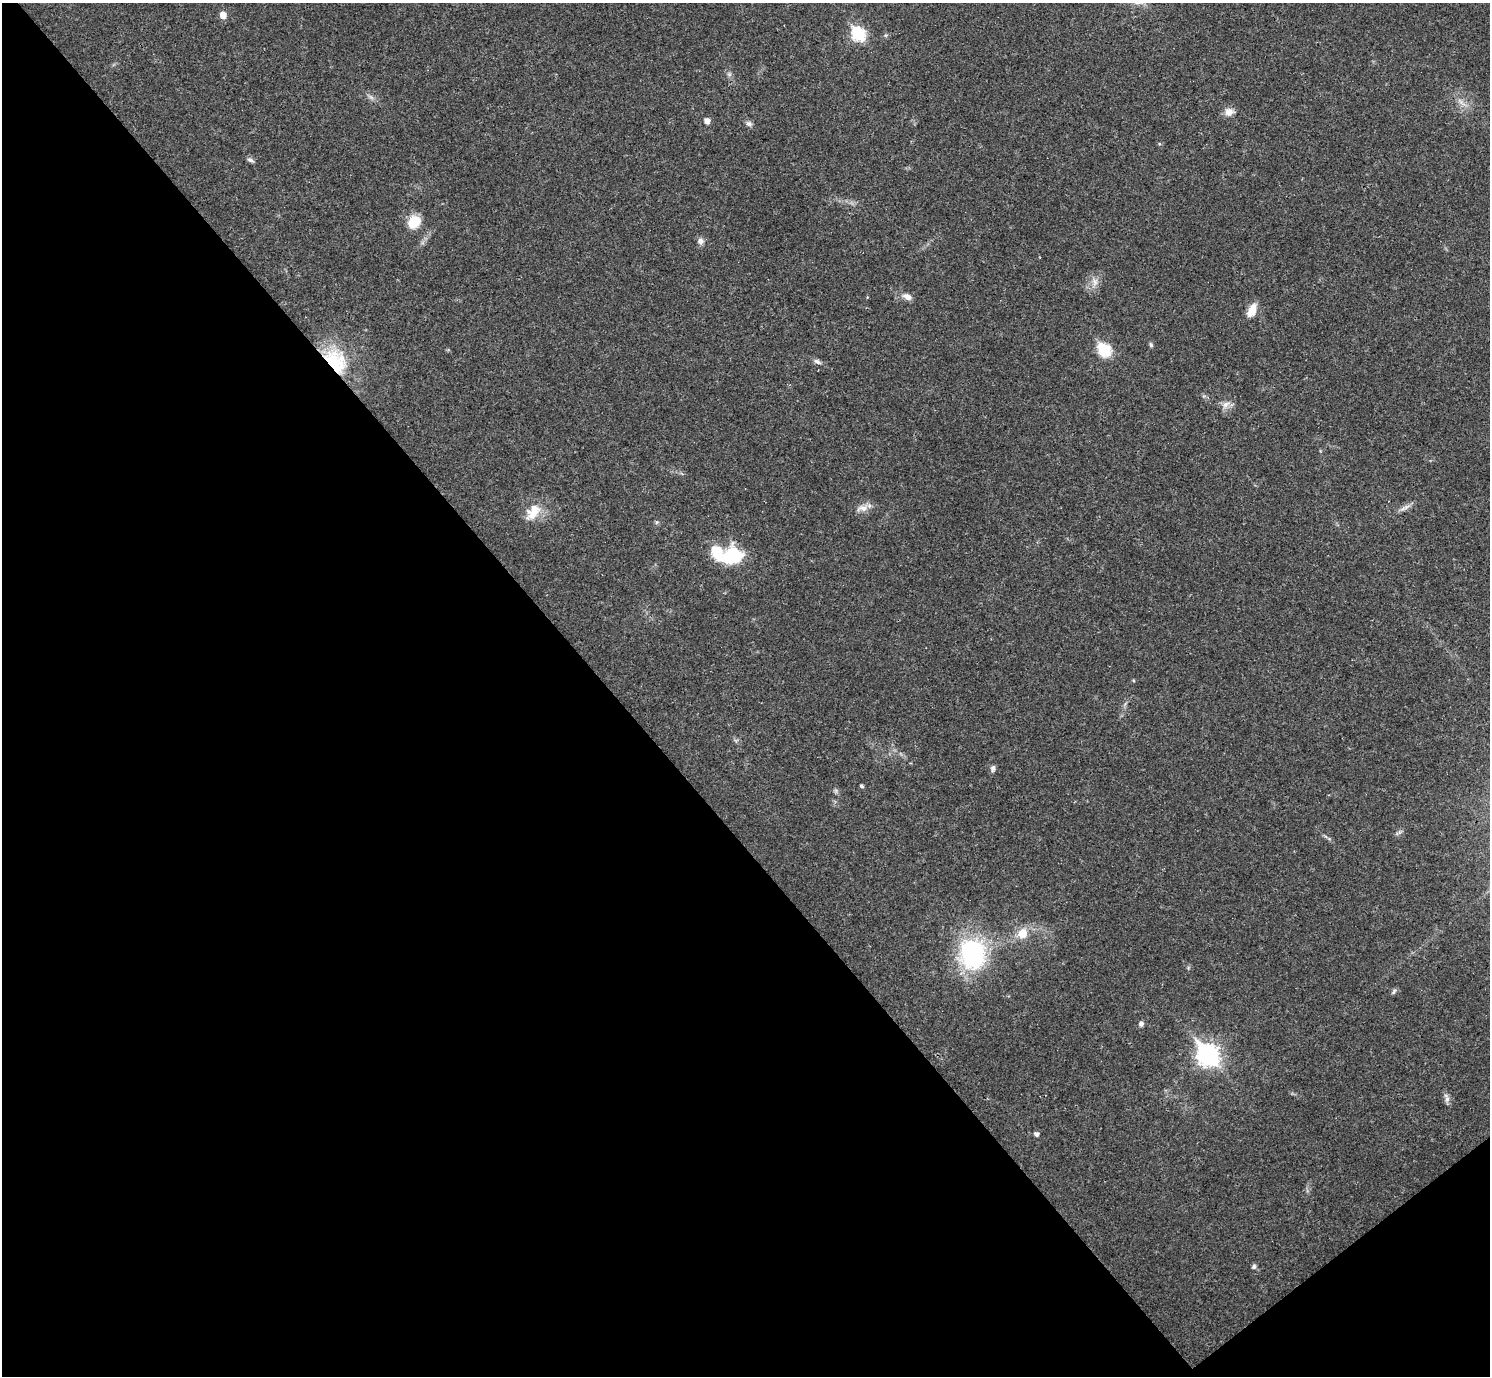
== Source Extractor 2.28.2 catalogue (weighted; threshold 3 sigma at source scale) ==
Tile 14 of 4 x 4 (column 2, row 4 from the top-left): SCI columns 1489-2976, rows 157-1530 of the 5955 x 5951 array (HDU 1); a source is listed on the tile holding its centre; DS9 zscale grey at full resolution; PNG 1492 x 1378 px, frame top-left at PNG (2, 3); no overlay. Shown black and unused: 43% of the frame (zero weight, under 3 of 4 exposures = <1% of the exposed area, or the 3 px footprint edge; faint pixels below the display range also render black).
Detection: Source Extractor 2.28.2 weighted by HDU 2 'WHT'; one run over the whole footprint, this tile lists its part. Background 0.0352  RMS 0.0026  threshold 0.0118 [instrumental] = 3 sigma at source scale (4.5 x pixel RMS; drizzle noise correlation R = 1.50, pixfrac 1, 0.05/0.05 arcsec/px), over >= 5 px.
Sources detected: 34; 2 inside a brighter object's white glare — not listed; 1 inside a brighter listed object's ellipse — not listed separately; the other 31 listed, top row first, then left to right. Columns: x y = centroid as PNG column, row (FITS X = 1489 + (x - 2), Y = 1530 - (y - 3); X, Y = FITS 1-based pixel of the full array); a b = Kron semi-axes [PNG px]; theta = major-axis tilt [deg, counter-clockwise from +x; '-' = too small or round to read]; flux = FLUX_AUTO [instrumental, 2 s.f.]
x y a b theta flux
223 15 5 5 - 2.8
858 34 7 6 - 30
1460 101 9 4 -53 0.89
1229 112 11 9 5 2
707 121 5 5 - 1.8
749 123 9 7 -27 0.8
250 160 10 4 -20 0.69
413 222 15 12 44 5.4
700 241 9 8 - 1.2
1095 282 12 8 -71 1.6
907 297 11 7 -25 1.6
1252 310 16 8 67 3.3
1151 344 7 4 -64 0.44
1104 350 7 6 - 24
336 361 37 24 -58 16
817 361 10 6 -32 0.83
1226 404 11 8 48 1.6
1406 507 10 4 19 0.95
863 508 17 8 3 2.1
534 513 24 15 31 4.9
727 558 29 13 -15 8.9
993 768 8 6 83 0.8
861 786 4 4 - 0.47
1022 933 12 11 - 3.8
972 954 25 19 -82 42
1394 991 9 3 60 0.49
1141 1024 5 5 - 0.86
1208 1055 10 8 -51 140
1447 1098 14 6 -74 1.1
1036 1134 5 5 - 0.9
1254 1267 6 5 - 0.59
Overlapping masked pixels (flux is a lower limit): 1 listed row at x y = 336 361